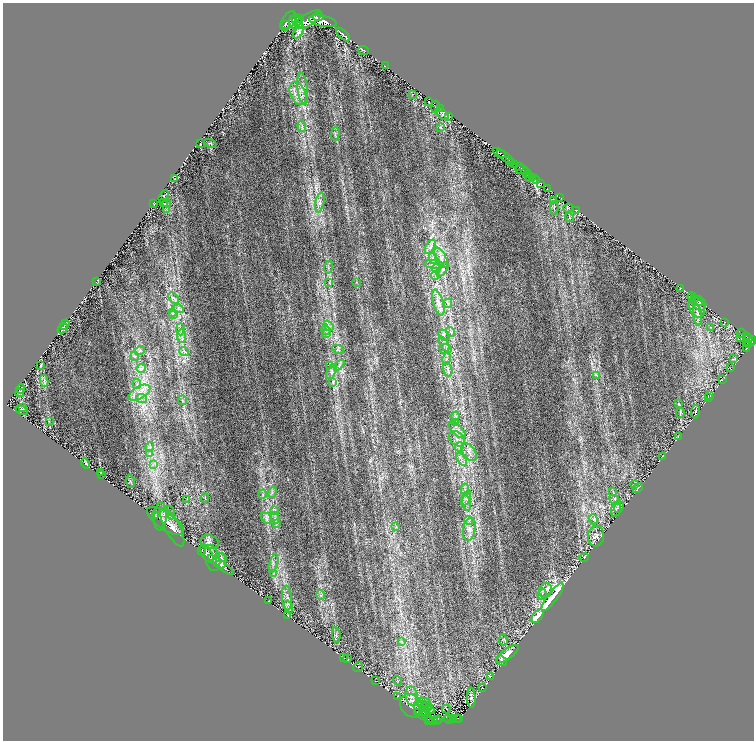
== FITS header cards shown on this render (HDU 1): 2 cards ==
NAXIS1  =                 1503
NAXIS2  =                 1476

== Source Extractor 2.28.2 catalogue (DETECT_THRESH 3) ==
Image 1503 x 1476 px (HDU 1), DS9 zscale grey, zoomed out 1/2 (1 PNG px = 2 x 2 image px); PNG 756 x 742 px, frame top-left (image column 2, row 1475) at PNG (3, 3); each listed source drawn as its Kron ellipse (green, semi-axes under 4 px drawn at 4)
Background 0.615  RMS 0.012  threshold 0.035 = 3 sigma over >= 5 px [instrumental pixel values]
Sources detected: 243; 18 cannot appear on this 1/2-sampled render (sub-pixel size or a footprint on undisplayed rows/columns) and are neither listed nor drawn; the other 225 listed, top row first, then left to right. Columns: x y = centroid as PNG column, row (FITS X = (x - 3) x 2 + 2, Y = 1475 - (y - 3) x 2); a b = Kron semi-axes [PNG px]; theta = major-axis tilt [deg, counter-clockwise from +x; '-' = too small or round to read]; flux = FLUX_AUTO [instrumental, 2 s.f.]
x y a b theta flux
318 17 5 2 - 710
299 19 3 2 - 260
309 20 14 6 32 3300
288 21 11 6 58 1500
297 21 7 4 -60 1200
323 21 14 5 -10 3000
294 23 7 3 -72 560
286 24 3 3 - 380
299 31 8 3 61 6.9
343 35 8 1 -46 3.4
364 50 5 2 - 2.6
385 66 2 1 - 0.95
303 89 16 5 -83 15
298 93 12 7 -65 20
412 94 2 2 - 0.5
429 102 4 1 - 0.82
436 107 6 2 82 1.7
441 108 2 1 - 0.46
442 114 7 4 -38 5.9
449 117 4 3 - 1.6
302 126 6 2 -86 3.4
440 127 4 3 - 1.6
335 134 7 2 87 3.4
210 143 6 2 -23 2
200 144 3 2 - 0.86
499 153 7 3 -26 350
505 156 9 2 -37 230
509 160 4 2 - 110
512 163 4 1 - 120
515 164 4 2 - 340
519 167 3 2 - 140
521 169 6 3 -3 410
526 173 5 2 - 490
529 175 3 2 - 270
532 177 2 2 - 180
530 178 2 1 - 56
175 179 4 2 - 1.1
536 180 4 2 - 1800
540 183 3 3 - 98
547 188 2 1 - 9.7
164 196 7 2 63 1.9
559 197 2 1 - 0.5
553 201 4 2 - 1
163 202 3 2 - 1.7
153 203 2 1 - 1.1
166 203 4 3 - 3
320 203 10 4 78 9.1
554 208 7 1 90 2
568 208 5 4 - 2.5
166 209 4 2 - 2.2
577 211 2 2 - 1.3
570 218 5 2 - 1.8
430 247 8 3 59 7.7
433 258 5 3 - 3.8
441 258 11 5 -62 11
434 265 10 3 -7 7.7
328 267 6 2 80 2.7
436 268 4 2 - 2.6
442 269 8 4 57 6.2
435 276 4 2 - 2
96 282 2 1 - 0.53
329 282 3 2 - 1.7
357 282 3 2 - 1.2
681 288 2 1 - 0.67
692 297 4 2 - 1.4
174 298 6 1 -48 2.7
694 299 4 2 - 1.3
698 301 7 3 -21 3.3
438 303 13 5 -74 12
448 303 4 3 - 3.2
699 303 8 6 -49 7
697 307 11 7 -66 12
178 309 5 3 - 4.1
173 312 4 2 - 1.8
173 314 3 2 - 1.8
698 315 10 4 -82 9
725 322 2 1 - 0.76
65 324 5 2 - 2.9
329 326 6 3 -50 5
710 327 3 2 - 0.84
63 328 5 4 - 7.3
180 329 6 4 -89 4.4
326 330 5 3 - 3.4
450 332 5 2 - 2.5
742 333 5 2 - 1.5
327 334 4 2 - 2.4
444 335 6 4 -52 6.2
181 336 6 3 -84 5.8
746 336 4 2 - 100
741 337 2 2 - 0.72
748 338 2 2 - 110
747 342 3 1 - 47
751 342 6 3 38 370
444 344 8 3 -60 6.5
749 344 3 2 - 120
747 348 2 1 - 15
338 349 6 2 -27 2.8
446 349 6 4 -3 5.8
139 351 5 3 - 5
184 352 5 1 - 1.7
135 356 5 2 - 2.5
446 359 6 3 78 5.7
733 359 3 2 - 1.4
330 365 3 3 - 2.6
339 365 6 2 45 2.1
40 366 2 2 - 0.52
141 368 5 3 - 3.7
730 368 2 1 - 0.74
448 369 7 3 -75 6.7
331 372 8 3 62 5.8
596 375 4 2 - 1.9
722 379 3 2 - 0.71
44 381 6 3 -81 3.7
333 383 3 3 - 2.8
137 384 5 2 - 2.8
21 389 5 2 - 3.8
19 393 4 3 - 3.8
139 393 12 6 29 21
710 395 3 2 - 1.1
708 398 3 1 - 0.87
141 399 5 4 - 6.3
182 400 5 2 - 2
678 404 4 3 - 2.1
22 407 3 2 - 1.5
22 410 6 3 -26 1.6
695 412 7 2 82 1.9
680 413 5 2 - 2.4
456 416 4 2 - 3
49 421 3 3 - 1.3
456 423 4 2 - 2.4
457 430 11 5 -44 12
678 436 3 1 - 0.82
457 439 9 6 -43 14
150 447 5 3 - 3.9
459 447 4 3 - 4.2
469 452 10 6 -53 13
150 454 3 2 - 1.9
662 456 2 1 - 0.65
462 459 7 3 -55 5.3
85 463 5 3 - 2.4
153 464 3 3 - 2.6
101 473 2 1 - 0.77
102 475 2 1 - 0.5
130 481 6 2 -80 2.5
634 484 3 2 - 1.4
638 488 6 3 50 5.3
465 489 6 3 -87 5
613 491 3 2 - 1.5
272 492 5 3 - 3.7
262 494 4 2 - 2.5
205 498 4 2 - 1.4
466 498 8 4 67 7.5
187 499 3 2 - 1.1
614 500 5 4 - 3.9
467 503 8 3 -78 7.1
619 507 6 4 53 3
616 509 8 4 77 5.2
275 510 3 2 - 2.2
171 513 7 2 -69 2.6
155 516 4 3 - 2.1
160 516 14 6 85 13
266 518 6 4 -49 6.1
275 518 6 3 -72 4.8
593 519 5 3 - 3.8
469 520 5 4 - 5
165 521 21 8 -35 21
276 523 4 2 - 2.6
172 527 21 7 -62 21
396 527 4 2 - 1.7
469 529 11 6 81 16
596 536 10 8 84 12
210 542 9 6 -18 9.9
202 551 4 2 - 1.3
207 554 10 5 -58 8.8
584 557 5 2 - 1.9
212 558 13 7 -75 16
220 558 6 4 -2 4.1
221 561 8 5 -80 5.8
273 563 9 3 74 6.8
221 565 15 3 -37 12
274 573 3 3 - 2.5
546 590 7 6 - 8.7
542 594 5 2 - 2.9
321 595 5 4 - 4.1
552 597 17 5 53 370
287 598 12 5 -86 12
268 601 2 1 - 0.74
288 607 6 3 -68 5.2
287 615 2 2 - 0.56
537 616 8 4 51 65
336 635 8 4 -83 5.3
503 640 6 4 -80 3.8
402 641 3 3 - 2.6
507 654 13 5 37 27
343 657 2 1 - 0.57
347 659 2 1 - 0.72
502 661 6 4 -54 4.1
358 667 5 1 - 0.87
491 676 3 1 - 0.7
375 681 2 1 - 0.41
398 681 5 2 - 1.5
482 688 2 1 - 0.49
397 696 3 2 - 1
412 696 10 6 -77 13
471 698 10 4 -89 5.8
423 702 7 3 -13 5.6
412 706 13 10 -46 28
425 706 8 2 -12 2.7
427 709 8 3 -26 4.8
446 709 4 3 - 1.9
420 710 10 5 -68 3.8
418 712 2 1 - 0.75
424 712 5 3 - 2.2
425 715 3 3 - 2.3
456 718 2 2 - 45
459 718 2 2 - 42
429 719 4 2 - 3
449 719 5 2 - 66
452 719 3 2 - 25
454 719 4 2 - 13
431 720 2 1 - 14
434 720 2 2 - 22
436 720 2 1 - 44
439 720 4 2 - 33
429 721 2 1 - 24
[18 sub-pixel or undisplayed-footprint detections neither listed nor drawn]